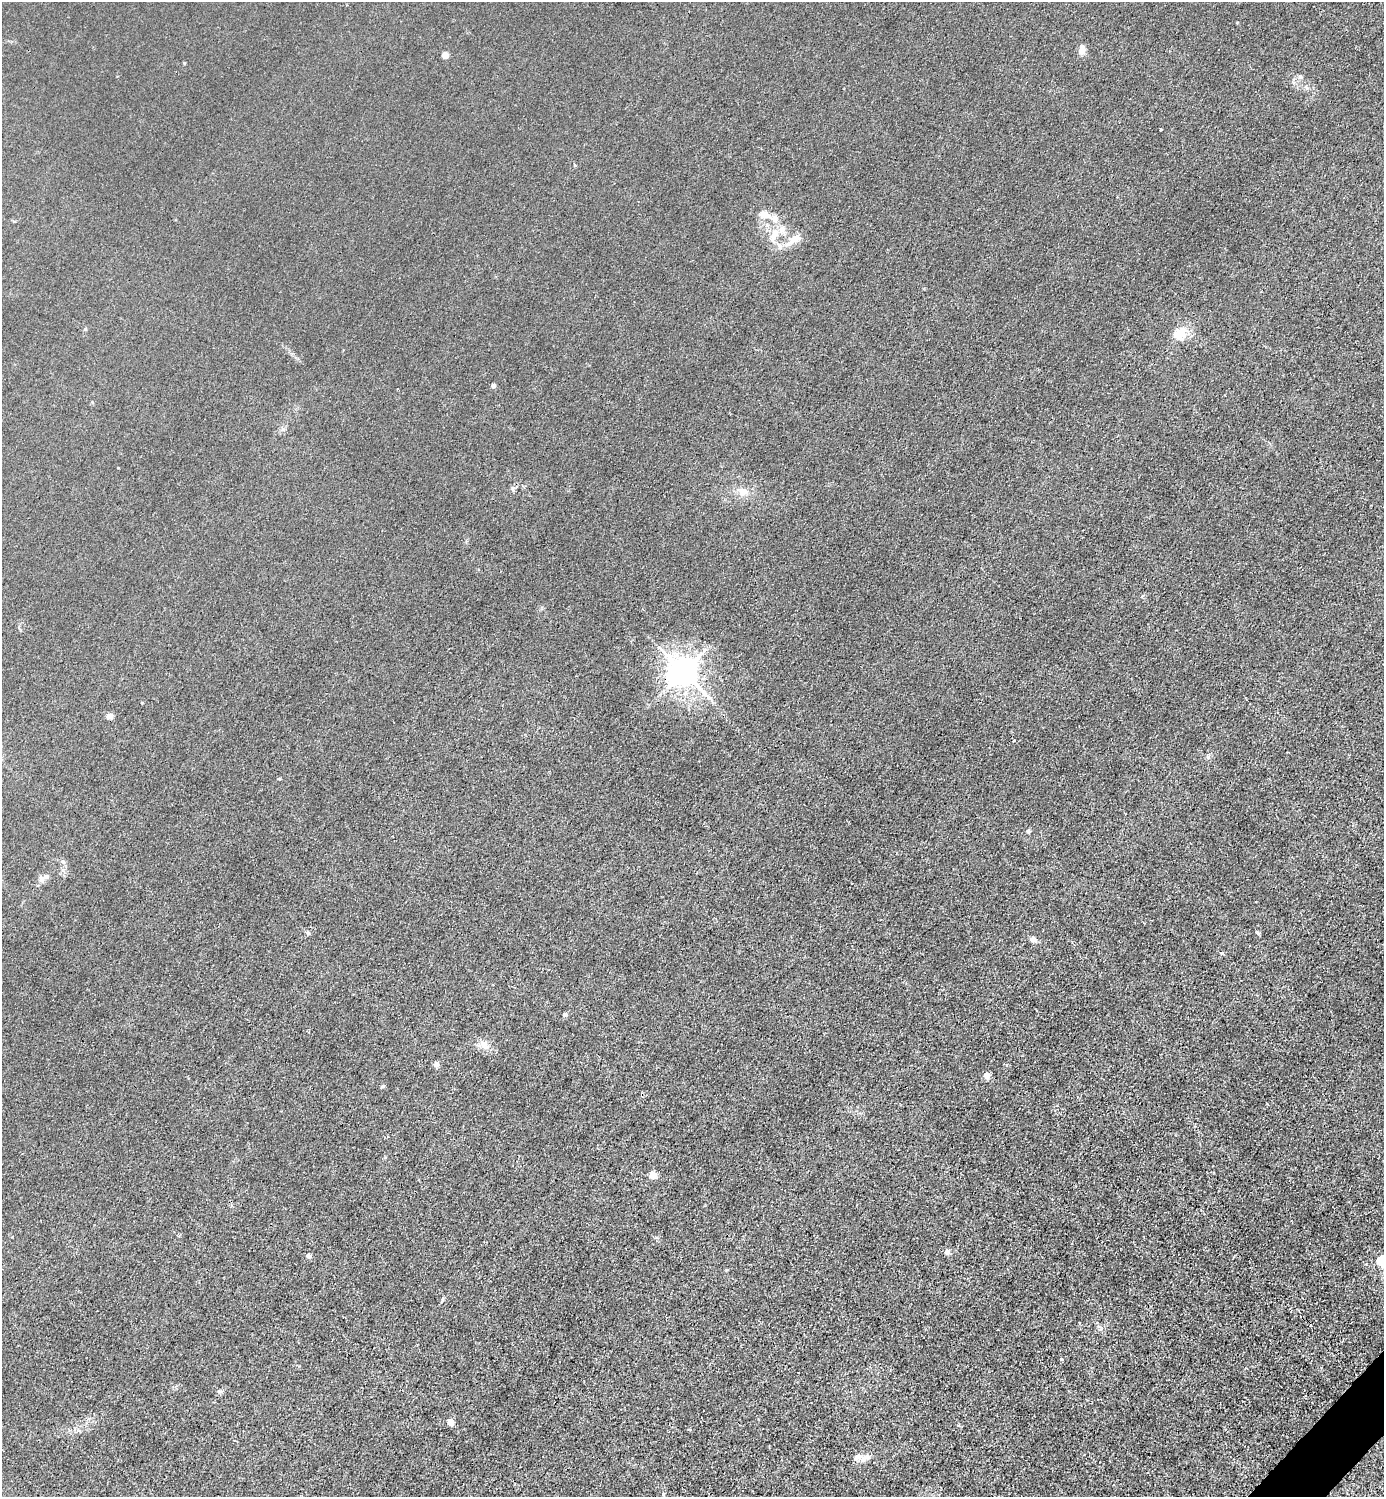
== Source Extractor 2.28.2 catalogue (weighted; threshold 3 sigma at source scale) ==
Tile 6 of 4 x 4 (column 2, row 2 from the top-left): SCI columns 1683-3064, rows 2993-4487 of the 5985 x 5985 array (HDU 1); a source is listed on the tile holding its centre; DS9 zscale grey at full resolution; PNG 1386 x 1499 px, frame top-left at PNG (2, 2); no overlay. Shown black and unused: <1% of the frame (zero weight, under 3 of 4 exposures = <1% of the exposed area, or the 3 px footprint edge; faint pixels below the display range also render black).
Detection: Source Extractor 2.28.2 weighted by HDU 2 'WHT'; one run over the whole footprint, this tile lists its part. Background 0.0213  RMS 0.0062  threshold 0.0279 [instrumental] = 3 sigma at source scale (4.5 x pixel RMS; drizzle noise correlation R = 1.50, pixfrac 1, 0.05/0.05 arcsec/px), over >= 5 px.
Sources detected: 35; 5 inside a brighter listed object's ellipse — not listed separately; the other 30 listed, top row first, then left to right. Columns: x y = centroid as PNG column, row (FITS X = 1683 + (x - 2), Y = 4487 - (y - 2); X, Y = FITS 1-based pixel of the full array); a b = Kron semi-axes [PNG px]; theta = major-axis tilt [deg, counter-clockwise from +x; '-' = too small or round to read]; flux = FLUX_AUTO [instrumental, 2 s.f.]
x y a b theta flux
1082 49 12 6 90 4.2
445 55 4 4 - 10
1300 77 7 5 -68 1.3
1160 129 3 3 - 1.1
764 214 12 9 -17 5.4
774 234 13 10 48 6.1
793 240 13 10 -12 5.7
779 246 9 5 -67 2
1179 334 19 17 32 9.9
493 386 4 4 - 1.8
743 491 13 10 -28 5.4
683 672 9 8 - 910
109 716 9 7 16 2
1014 741 3 2 - 0.81
1028 831 6 4 -89 0.98
41 878 10 7 -79 2.5
308 933 5 5 - 0.9
1258 933 5 4 - 0.89
1033 939 8 6 -28 2.5
565 1014 5 4 - 1.7
483 1044 10 10 - 4.1
436 1065 7 6 - 1.7
986 1075 9 6 -81 2.6
383 1086 7 3 35 0.82
653 1175 10 9 - 2.9
947 1252 7 6 - 1.9
308 1255 6 5 - 2.1
1383 1262 7 5 -33 83
450 1422 5 4 - 7.5
863 1458 11 7 19 3.8
Overlapping masked pixels (flux is a lower limit): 1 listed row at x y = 683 672
Isophote crosses this tile's border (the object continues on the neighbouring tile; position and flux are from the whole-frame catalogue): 1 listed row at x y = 1383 1262
Unlisted compact peaks at least as high as the median listed source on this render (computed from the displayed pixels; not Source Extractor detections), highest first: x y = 1061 1359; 1222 953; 1208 757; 442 1300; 219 1391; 184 63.